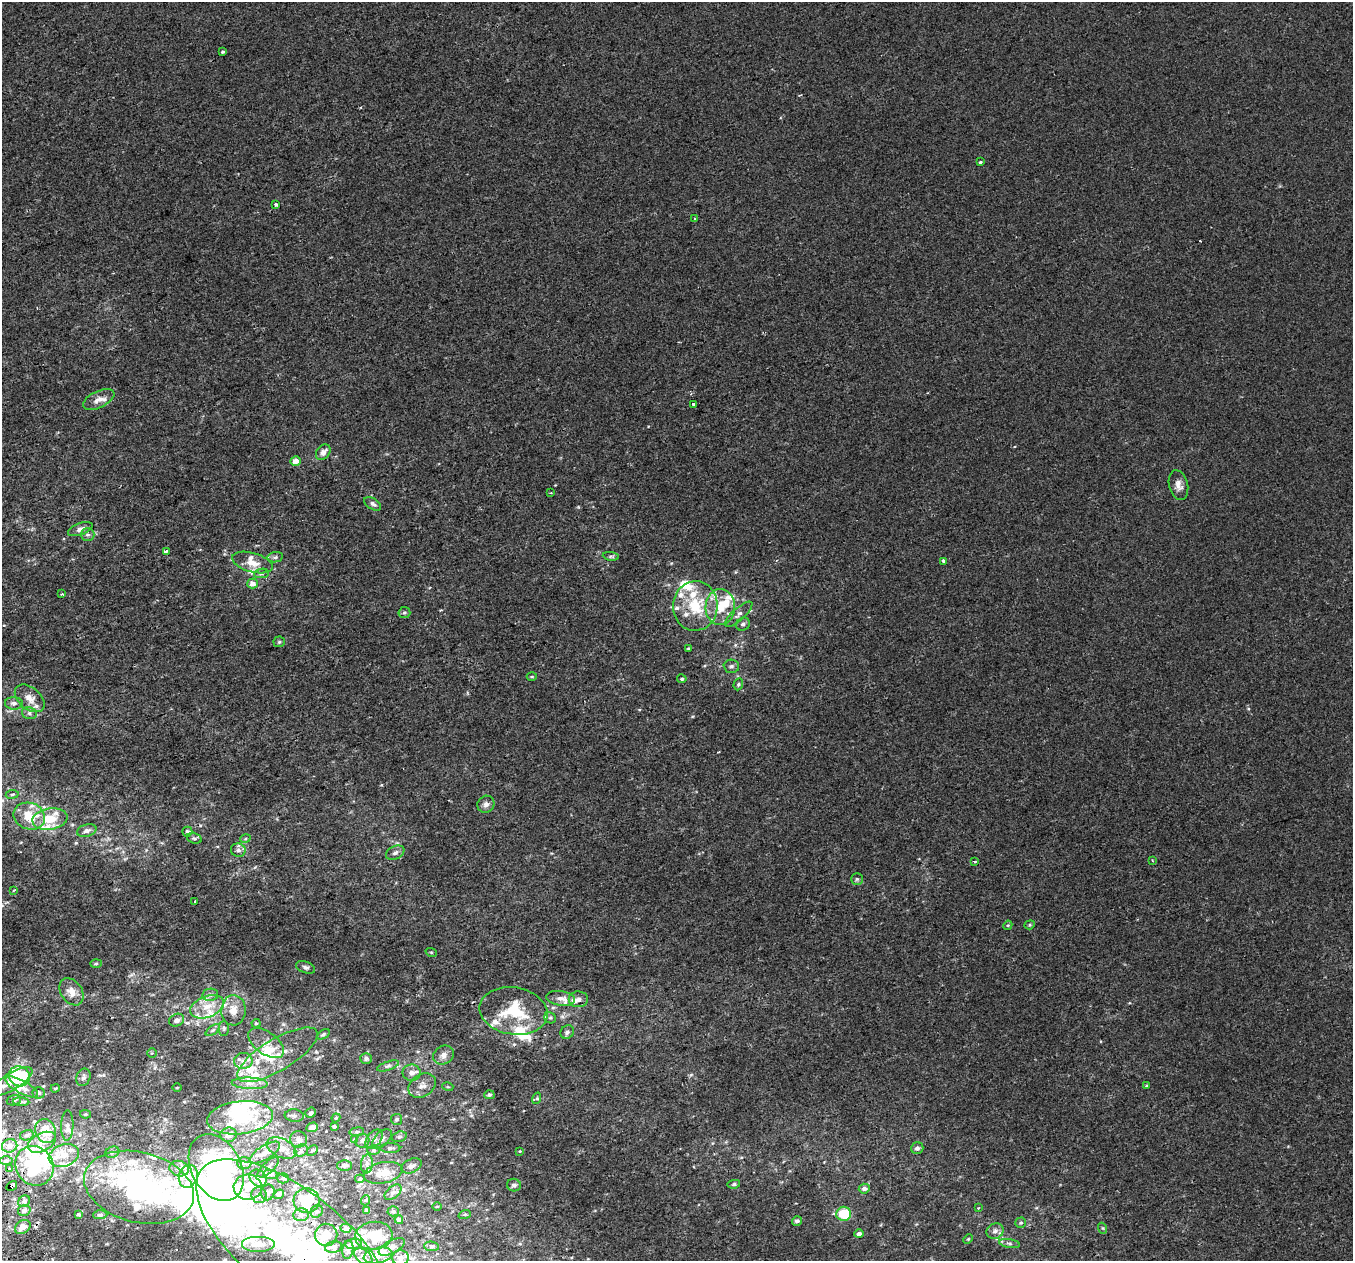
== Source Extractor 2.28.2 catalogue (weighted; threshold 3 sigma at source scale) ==
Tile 7 of 4 x 4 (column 3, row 2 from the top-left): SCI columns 2743-4093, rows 2655-3913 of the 5483 x 5253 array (HDU 1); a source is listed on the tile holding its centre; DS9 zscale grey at full resolution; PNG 1355 x 1263 px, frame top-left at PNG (2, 2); each listed source drawn as its Kron ellipse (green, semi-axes under 4 px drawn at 4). Shown black and unused: <1% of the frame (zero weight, under 2 of 3 exposures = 2% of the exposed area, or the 3 px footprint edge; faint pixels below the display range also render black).
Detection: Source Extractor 2.28.2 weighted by HDU 2 'WHT'; one run over the whole footprint, this tile lists its part. Background -2.75e-04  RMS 0.0028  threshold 0.0127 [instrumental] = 3 sigma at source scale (4.5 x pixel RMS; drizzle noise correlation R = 1.50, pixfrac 1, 0.0396/0.0396 arcsec/px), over >= 5 px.
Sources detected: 257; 18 inside a brighter object's white glare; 1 cosmic-ray / hot-pixel residue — neither listed nor drawn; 53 inside a brighter listed object's ellipse — not listed separately; the other 185 listed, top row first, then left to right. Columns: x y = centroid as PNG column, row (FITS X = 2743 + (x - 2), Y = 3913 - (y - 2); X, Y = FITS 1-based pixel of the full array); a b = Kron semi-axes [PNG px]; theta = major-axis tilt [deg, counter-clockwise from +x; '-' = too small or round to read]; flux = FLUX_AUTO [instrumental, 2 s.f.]
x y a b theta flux
223 52 4 3 - 0.6
980 162 3 3 - 0.82
276 204 4 3 - 0.9
694 219 4 3 - 0.28
99 399 17 8 25 2.4
694 404 4 4 - 3.9
323 452 8 6 52 1.5
296 461 5 4 - 2.1
1178 485 15 9 -76 2
551 493 3 3 - 0.23
373 504 9 5 -32 0.96
80 529 13 6 21 1.4
87 535 7 6 - 0.73
166 551 4 3 - 0.8
611 556 8 4 -8 0.51
275 557 8 5 9 0.68
944 561 4 3 - 1.3
252 563 21 9 -16 3.4
261 573 7 4 6 0.61
252 583 5 5 - 1.7
62 594 3 2 - 0.32
695 606 25 22 84 12
720 607 18 15 87 6.3
404 613 6 5 - 0.52
739 614 17 6 42 1.3
743 624 7 6 - 0.91
279 642 5 5 - 0.42
688 648 4 3 - 0.29
731 666 8 6 -2 0.78
532 676 5 3 - 0.29
682 679 5 4 - 0.46
738 684 6 4 71 0.44
30 698 17 11 -40 2.8
14 703 9 6 -3 0.97
29 713 7 6 - 0.8
12 794 6 3 9 0.37
486 804 9 8 - 1.2
29 816 16 13 -20 5.2
50 819 18 10 9 6.2
87 831 10 6 16 1.3
187 832 5 5 - 0.65
194 838 7 5 -17 0.55
245 839 5 3 - 0.3
238 850 7 6 - 0.91
395 853 10 6 25 0.99
1152 860 3 2 - 0.2
975 862 4 3 - 0.34
857 879 5 5 - 0.49
14 890 3 2 - 0.18
195 901 3 3 - 0.37
1008 925 5 4 - 0.3
1030 925 5 4 - 0.35
431 952 6 3 -19 0.28
96 964 5 3 - 0.32
305 967 10 6 -20 0.78
71 992 15 10 -56 2.5
210 995 8 6 10 0.84
561 998 15 7 -8 1.6
578 999 9 8 - 1.2
207 1007 17 10 21 4.1
233 1010 15 12 88 2.9
514 1011 34 23 -9 14
550 1018 6 5 - 0.5
177 1020 8 6 25 1.1
256 1023 4 4 - 0.31
224 1028 7 5 -90 0.51
213 1030 8 4 36 0.55
567 1032 7 6 - 0.94
323 1034 7 4 31 0.46
266 1043 20 11 -35 3
152 1053 5 4 - 0.33
277 1055 46 16 31 9.1
444 1055 11 9 31 1.6
366 1058 5 5 - 0.83
243 1061 9 8 - 1.5
388 1066 11 4 19 0.7
412 1073 9 8 - 1.4
19 1076 11 9 -28 22
83 1077 9 7 69 0.89
11 1082 25 8 31 4.1
250 1083 18 5 -3 2.1
422 1086 15 11 32 2.3
1146 1086 3 3 - 0.29
22 1087 18 6 -29 2.1
448 1087 5 3 - 0.25
55 1088 5 3 - 0.31
177 1088 4 3 - 0.23
38 1093 6 6 - 0.7
489 1095 5 4 - 0.44
537 1098 6 4 73 0.35
14 1100 7 5 19 0.59
21 1102 8 4 -3 0.53
311 1113 5 5 - 0.52
85 1114 5 4 - 0.31
294 1116 9 6 -6 0.75
240 1118 33 16 6 15
336 1118 4 3 - 0.26
396 1119 6 5 - 0.55
67 1125 15 6 88 1.2
334 1126 4 3 - 0.52
312 1127 6 4 19 1.5
45 1131 12 10 -69 4.6
357 1132 7 4 8 0.42
27 1135 7 5 15 0.79
228 1135 8 7 - 1.8
399 1137 7 5 17 0.56
298 1139 8 8 - 1
354 1139 3 3 - 0.24
374 1139 11 7 52 1.3
382 1139 12 7 44 1.1
362 1141 7 6 - 0.92
42 1142 15 9 26 2.9
10 1146 8 7 - 2.2
281 1148 16 9 -26 2.5
390 1148 10 5 0 0.73
917 1148 6 6 - 0.84
312 1150 6 4 46 0.41
374 1150 6 5 - 0.52
301 1151 7 6 - 0.94
520 1151 4 3 - 0.24
112 1152 7 5 23 0.61
265 1153 17 7 31 2.8
64 1155 15 10 20 3.8
6 1161 7 4 0 0.69
244 1163 7 6 - 0.81
367 1164 9 6 82 1
345 1165 7 5 1 0.82
34 1166 20 18 -54 18
411 1166 11 6 25 1.3
216 1167 36 24 -62 70
268 1167 13 5 43 1.2
10 1169 3 3 - 1.4
179 1169 10 7 -15 1.6
383 1173 20 10 12 3.8
270 1174 7 4 -1 0.67
188 1176 12 9 71 2.6
258 1178 9 7 -43 2.8
283 1178 5 5 - 0.43
360 1179 5 4 - 0.32
734 1184 6 4 10 0.42
514 1185 7 6 - 0.75
12 1186 6 3 32 4.2
139 1187 56 35 -14 66
248 1187 14 12 -6 3.5
864 1189 5 5 - 1.3
268 1192 8 6 78 0.76
393 1192 10 6 40 0.92
279 1194 5 4 - 0.71
259 1195 8 7 - 1
307 1200 13 12 - 6.6
366 1200 5 3 - 0.25
24 1201 6 5 - 0.62
437 1206 4 3 - 0.24
978 1208 3 3 - 0.43
24 1210 6 5 - 0.94
367 1210 4 3 - 0.79
317 1211 7 6 - 0.55
393 1211 5 5 - 0.45
78 1214 3 3 - 1.7
465 1214 6 4 18 0.39
844 1214 7 7 - 9
100 1215 7 4 3 0.44
301 1215 7 6 - 1.1
399 1220 4 4 - 1.2
797 1221 5 4 - 0.85
1021 1223 5 5 - 0.43
23 1227 8 6 30 2
346 1228 5 4 - 0.64
1102 1228 5 3 - 0.29
995 1231 9 7 26 1.3
859 1234 5 4 - 1.3
326 1235 11 11 - 2.7
374 1236 19 14 8 5.4
968 1239 5 4 - 0.32
294 1243 118 51 -39 94
1009 1243 10 4 -9 0.62
258 1244 17 8 0 2
354 1244 8 5 6 0.84
431 1246 7 4 -6 0.49
333 1247 8 5 10 0.77
392 1247 14 6 27 1.1
348 1250 9 5 83 0.73
363 1256 10 6 -36 1.2
378 1256 14 7 13 2.5
400 1258 8 7 - 1.1
Overlapping masked pixels (flux is a lower limit): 4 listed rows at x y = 277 1055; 34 1166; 12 1186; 294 1243
Isophote crosses this tile's border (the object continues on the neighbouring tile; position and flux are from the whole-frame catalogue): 1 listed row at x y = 294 1243
Unlisted compact peaks at least as high as the median listed source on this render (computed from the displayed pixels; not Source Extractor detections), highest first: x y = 691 1075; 648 426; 692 716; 671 563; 155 1067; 161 1132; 224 554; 555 485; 76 843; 146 850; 741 1157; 735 572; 104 1075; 1036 1208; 493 1194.